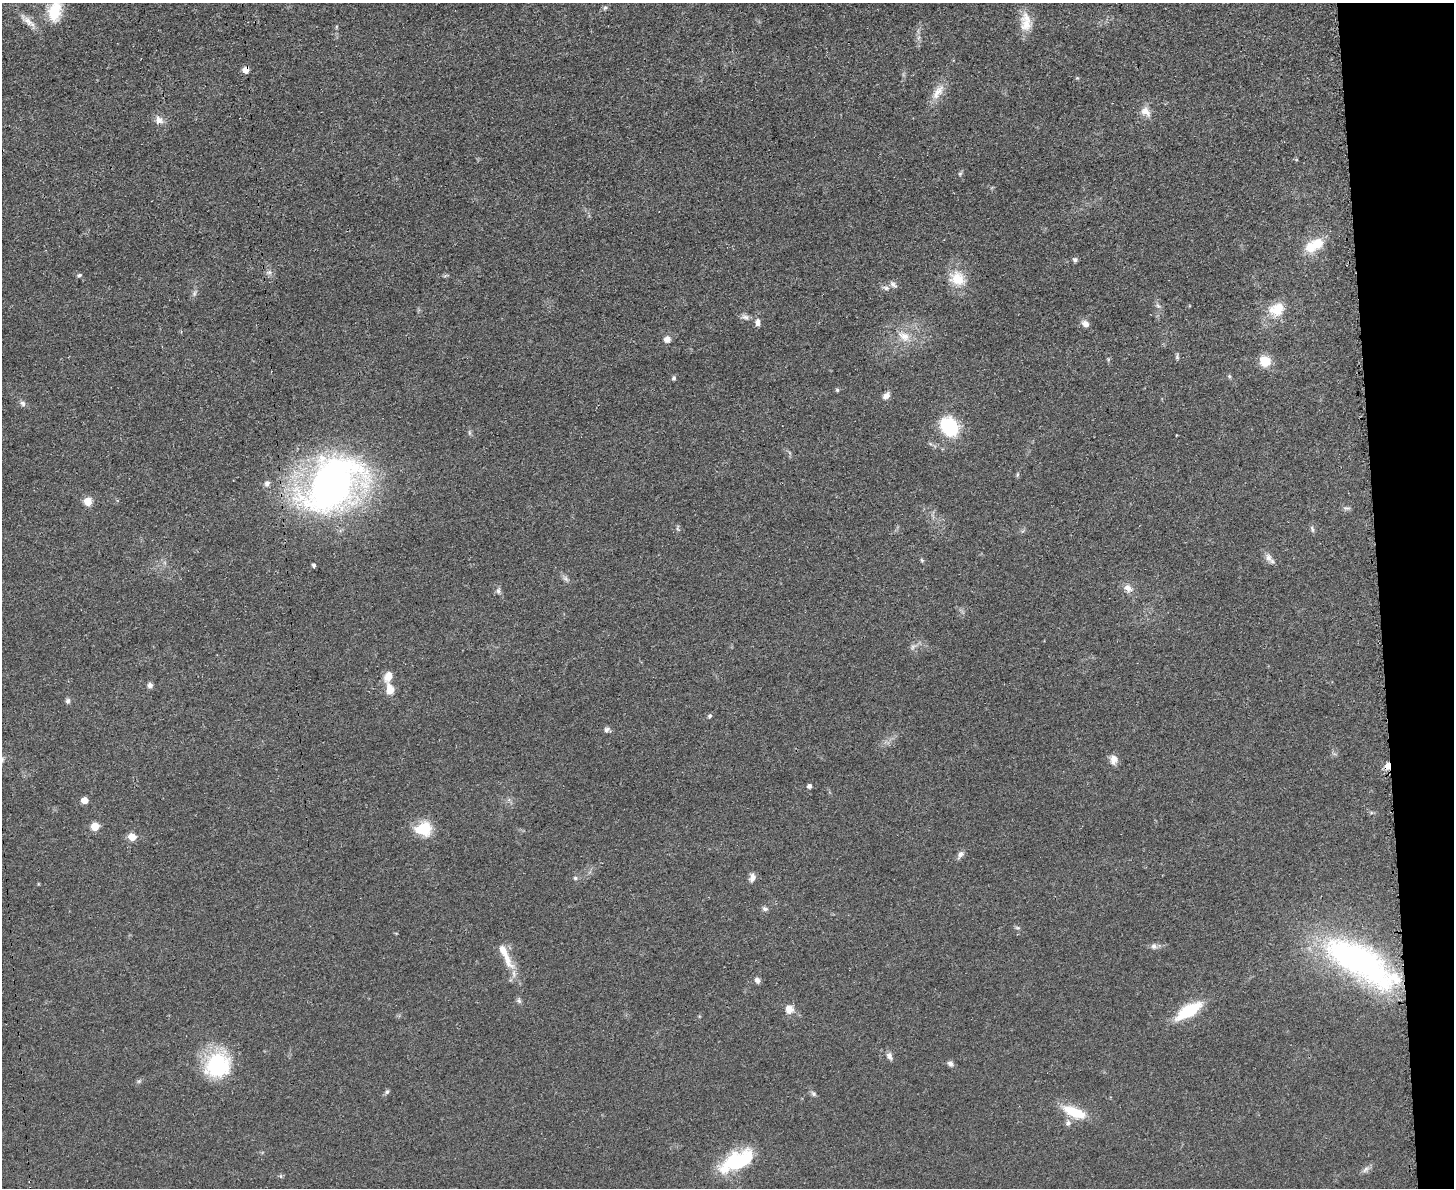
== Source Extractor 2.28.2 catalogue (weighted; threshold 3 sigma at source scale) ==
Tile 9 of 3 x 4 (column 3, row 3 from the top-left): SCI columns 3044-4495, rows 1198-2383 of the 4749 x 4766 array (HDU 1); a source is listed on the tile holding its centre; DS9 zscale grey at full resolution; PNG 1456 x 1190 px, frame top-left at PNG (2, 3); no overlay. Shown black and unused: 5% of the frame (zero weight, under 3 of 4 exposures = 2% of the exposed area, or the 3 px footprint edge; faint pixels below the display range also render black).
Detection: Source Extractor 2.28.2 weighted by HDU 2 'WHT'; one run over the whole footprint, this tile lists its part. Background 0.0456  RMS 0.0053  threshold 0.0238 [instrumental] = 3 sigma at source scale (4.5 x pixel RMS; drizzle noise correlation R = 1.50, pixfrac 1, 0.05/0.05 arcsec/px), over >= 5 px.
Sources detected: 88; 3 inside a brighter listed object's ellipse — not listed separately; the other 85 listed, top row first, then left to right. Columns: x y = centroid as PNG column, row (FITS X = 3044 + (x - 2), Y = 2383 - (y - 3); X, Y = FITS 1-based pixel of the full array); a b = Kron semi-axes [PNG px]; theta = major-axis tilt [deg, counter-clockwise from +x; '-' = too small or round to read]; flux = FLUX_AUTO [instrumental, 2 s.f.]
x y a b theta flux
605 8 7 5 66 1.1
55 12 23 14 78 16
28 21 30 7 -44 5.4
1026 22 26 14 -88 9.4
246 70 5 5 - 6
1077 78 5 4 - 0.6
938 92 26 10 56 7.3
1146 112 16 11 -52 5
159 120 12 11 - 3.7
960 174 6 5 - 0.87
1317 244 15 13 6 11
1075 260 5 5 - 1.5
269 272 10 5 12 1.6
79 275 6 4 18 0.88
445 276 7 4 20 0.8
957 278 25 20 -28 13
893 284 12 6 -42 1.9
886 288 10 6 -14 1.8
194 293 8 5 71 1.4
1158 306 9 4 -54 1.4
1277 309 19 15 22 13
745 317 12 7 -22 2.3
758 322 9 7 -85 2.7
1085 324 9 7 -38 3.3
904 336 18 12 -34 8
667 339 8 8 - 3.1
1177 357 8 5 -90 0.96
1108 359 6 4 -73 0.67
1265 361 10 10 - 12
1229 376 5 5 - 0.76
674 378 6 5 - 1
837 390 5 4 - 0.83
886 395 11 7 45 2.5
23 403 8 7 - 1.7
949 427 13 10 -52 51
469 433 8 4 -81 0.96
1017 474 7 4 81 0.77
267 483 8 7 - 1.9
332 484 49 35 42 330
88 501 8 8 - 6.5
1346 508 11 5 -6 1.3
678 528 10 4 90 0.91
1312 529 9 5 -74 1.3
1268 558 13 8 -73 3.1
922 560 6 5 - 0.72
314 565 4 3 - 1.3
565 578 10 6 -45 1.8
1128 588 13 9 -40 3.8
498 591 8 6 -80 1.6
913 647 9 5 67 1.6
150 685 7 6 - 1.8
390 689 14 10 -78 6.1
68 701 8 6 75 1.3
710 716 6 5 - 0.93
607 730 8 6 38 1.6
1114 759 12 9 90 3.8
1387 766 9 7 73 3.9
809 786 4 4 - 2.1
84 800 5 5 - 7.1
95 826 5 5 - 16
423 829 21 17 9 14
132 837 5 5 - 13
960 854 11 7 48 2.2
575 878 6 5 - 1
752 878 11 7 80 2.8
765 909 8 6 -13 1.5
1017 928 8 4 -9 0.82
1154 946 8 7 - 1.9
505 955 43 9 -65 12
1361 963 100 36 -32 140
757 980 8 7 - 1.9
519 1000 8 7 - 1.3
789 1009 11 11 - 4.7
1188 1011 30 11 32 26
889 1056 11 7 -63 2.3
950 1064 8 6 -33 1.8
218 1065 31 28 38 42
139 1081 7 4 44 1
387 1092 7 5 62 1.1
813 1094 8 6 -41 1.3
1074 1112 30 11 -23 16
1068 1123 9 8 - 2.1
738 1161 37 18 24 39
1366 1169 11 6 36 2.1
281 1176 6 4 -89 0.78
Overlapping masked pixels (flux is a lower limit): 2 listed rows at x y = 246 70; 1387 766
Isophote crosses this tile's border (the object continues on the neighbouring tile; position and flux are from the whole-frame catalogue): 1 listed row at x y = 55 12